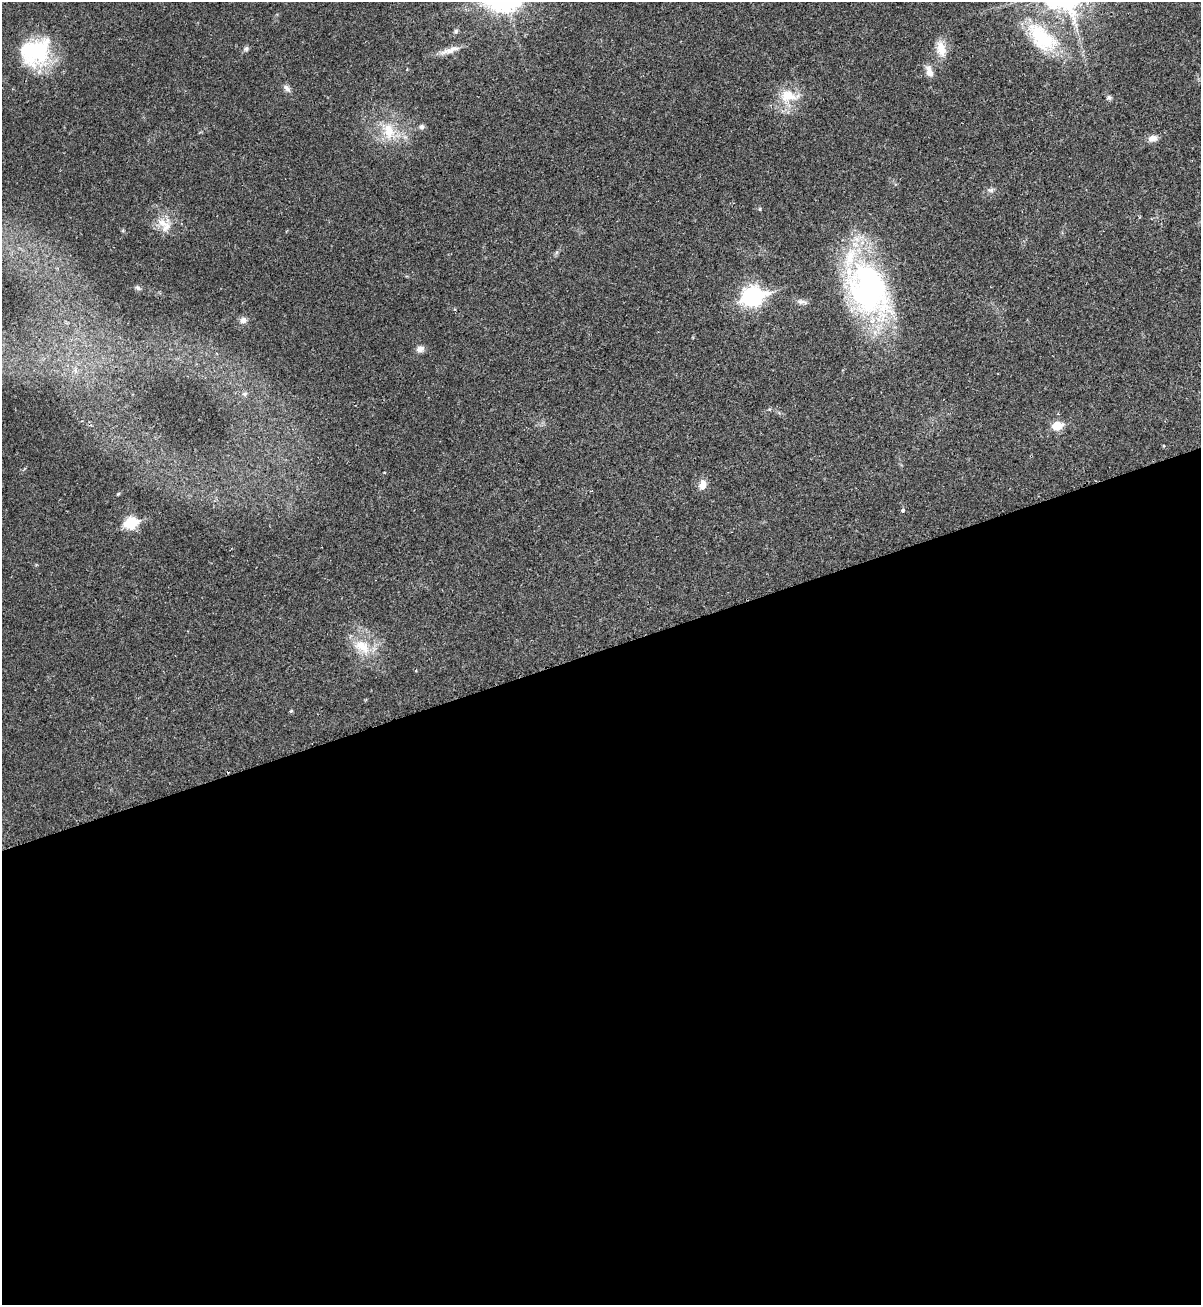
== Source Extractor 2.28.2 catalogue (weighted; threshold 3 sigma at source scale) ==
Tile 15 of 4 x 4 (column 3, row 4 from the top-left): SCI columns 2601-3799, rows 36-1338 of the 5295 x 5264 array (HDU 1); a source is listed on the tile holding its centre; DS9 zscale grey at full resolution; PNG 1203 x 1307 px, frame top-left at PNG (2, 2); no overlay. Shown black and unused: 50% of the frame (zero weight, under 2 of 3 exposures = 2% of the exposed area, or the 3 px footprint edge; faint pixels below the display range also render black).
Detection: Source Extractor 2.28.2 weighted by HDU 2 'WHT'; one run over the whole footprint, this tile lists its part. Background 0.0204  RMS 0.0038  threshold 0.0172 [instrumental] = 3 sigma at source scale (4.5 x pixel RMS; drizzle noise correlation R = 1.50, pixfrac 1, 0.05/0.05 arcsec/px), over >= 5 px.
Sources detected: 36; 2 inside a brighter object's white glare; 1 long thin detection or spike segment (spike, bleed or trail) — not listed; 1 inside a brighter listed object's ellipse — not listed separately; the other 32 listed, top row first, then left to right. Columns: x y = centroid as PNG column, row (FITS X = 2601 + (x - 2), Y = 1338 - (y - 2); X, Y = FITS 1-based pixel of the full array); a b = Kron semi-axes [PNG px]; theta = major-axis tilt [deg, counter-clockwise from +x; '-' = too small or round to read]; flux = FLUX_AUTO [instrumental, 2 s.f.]
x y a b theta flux
456 31 6 5 - 0.65
1042 38 51 26 -46 26
246 49 7 5 88 0.85
941 49 21 12 -76 5.5
450 50 30 7 17 3.5
35 52 38 32 20 31
929 71 16 8 -72 2.7
287 88 11 6 -43 1.5
789 96 28 16 -3 9.1
1109 97 8 5 -73 0.85
422 127 7 7 - 0.98
389 131 26 16 -77 11
1152 138 13 8 15 2.2
991 190 10 5 -3 1.1
760 209 5 3 - 0.35
163 223 19 11 -27 5.3
138 288 8 5 -31 0.87
869 290 74 45 -60 87
752 296 10 8 18 150
243 320 9 8 - 1.8
420 349 10 8 18 1.7
75 370 7 4 -71 0.88
245 394 7 5 21 0.88
1057 426 6 5 - 13
1164 446 3 3 - 0.42
702 484 13 9 78 2.8
118 494 5 4 - 0.37
903 510 4 3 - 1.1
131 523 7 6 - 31
362 646 26 15 -33 9.2
416 670 4 2 - 0.33
291 711 4 4 - 0.5
Isophote crosses this tile's border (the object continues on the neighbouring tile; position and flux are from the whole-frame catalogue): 1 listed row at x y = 1042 38